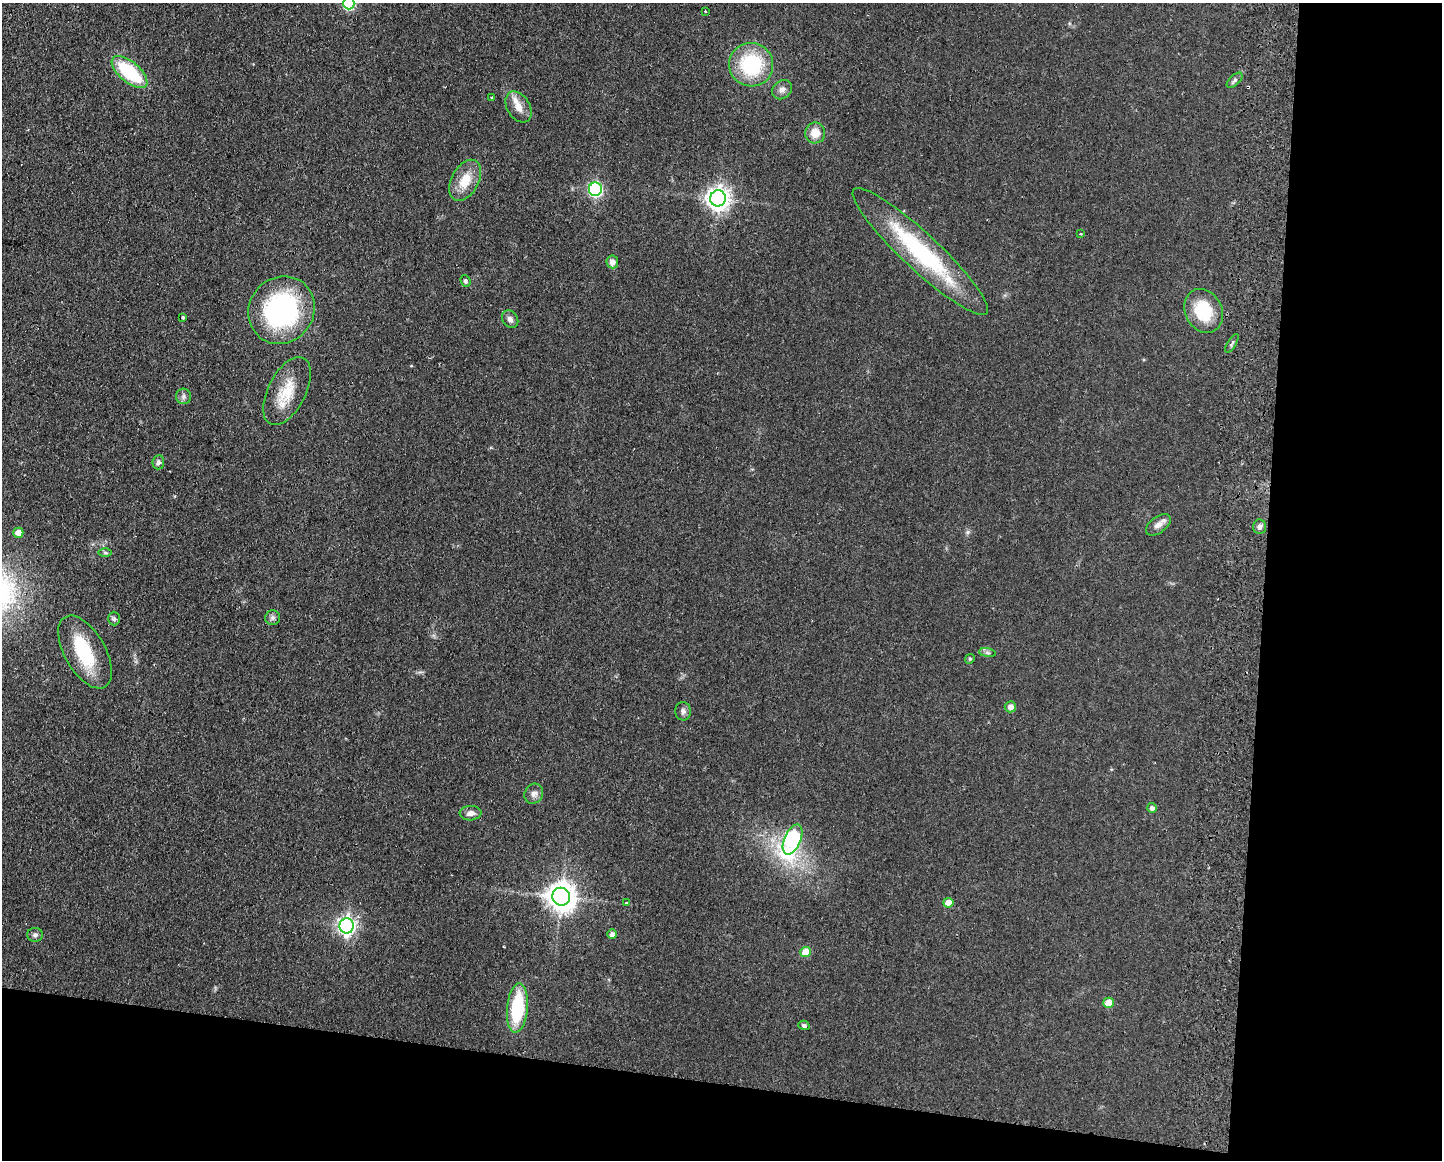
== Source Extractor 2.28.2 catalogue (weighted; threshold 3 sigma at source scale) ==
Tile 12 of 3 x 4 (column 3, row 4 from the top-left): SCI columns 3050-4489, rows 9-1166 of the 4768 x 4648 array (HDU 1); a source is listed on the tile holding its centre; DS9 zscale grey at full resolution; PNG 1444 x 1162 px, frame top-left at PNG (2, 3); each listed source drawn as its Kron ellipse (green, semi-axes under 4 px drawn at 4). Shown black and unused: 19% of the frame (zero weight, under 2 of 3 exposures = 3% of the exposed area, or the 3 px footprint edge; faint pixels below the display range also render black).
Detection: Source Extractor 2.28.2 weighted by HDU 2 'WHT'; one run over the whole footprint, this tile lists its part. Background 0.0805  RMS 0.0096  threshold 0.0432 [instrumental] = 3 sigma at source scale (4.5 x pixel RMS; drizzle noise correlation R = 1.50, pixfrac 1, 0.05/0.05 arcsec/px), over >= 5 px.
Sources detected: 53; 1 inside a brighter object's white glare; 2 cosmic-ray / hot-pixel residue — neither listed nor drawn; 1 inside a brighter listed object's ellipse — not listed separately; the other 49 listed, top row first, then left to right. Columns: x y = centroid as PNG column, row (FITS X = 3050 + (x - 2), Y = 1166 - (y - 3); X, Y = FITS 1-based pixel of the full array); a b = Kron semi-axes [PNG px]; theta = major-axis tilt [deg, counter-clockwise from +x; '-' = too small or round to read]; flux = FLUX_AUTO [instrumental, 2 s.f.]
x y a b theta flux
349 3 6 5 - 74
705 11 3 3 - 1.2
751 65 22 22 - 69
130 72 21 10 -40 64
1235 80 10 5 43 2.5
782 90 11 9 41 4.8
491 98 4 3 - 0.85
519 107 17 11 -58 10
815 133 10 10 - 11
465 180 22 13 62 20
595 189 7 6 - 170
718 198 8 8 - 730
1080 234 3 2 - 0.9
920 251 91 18 -43 120
612 262 6 6 - 5.8
466 281 6 4 -72 2.5
281 310 35 32 51 150
1204 311 23 18 -62 40
183 317 4 3 - 1.6
510 319 9 7 -53 3.6
1232 343 10 2 59 1.6
287 391 37 19 63 30
183 396 8 7 - 3
158 462 7 6 - 3
1158 525 14 8 37 6
1259 527 7 6 - 3.4
18 533 5 5 - 9
105 553 6 4 -1 1.8
273 618 7 7 - 2.8
114 619 7 6 - 1.9
85 652 40 20 -60 51
987 653 8 4 -9 1.9
970 659 5 4 - 1.2
1010 707 5 5 - 6.1
683 711 9 8 - 3.5
534 794 10 9 - 4.8
1152 808 5 5 - 3.6
471 813 11 7 4 5.1
793 839 16 8 67 190
561 897 9 9 - 1300
626 903 3 3 - 2.1
948 903 5 5 - 13
347 926 7 7 - 380
612 934 5 4 - 3.2
35 935 8 7 - 3
806 952 5 5 - 21
1108 1003 5 5 - 16
517 1008 24 10 84 66
804 1025 5 4 - 1.7
Isophote crosses this tile's border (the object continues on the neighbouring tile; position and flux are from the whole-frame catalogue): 1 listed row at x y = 349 3